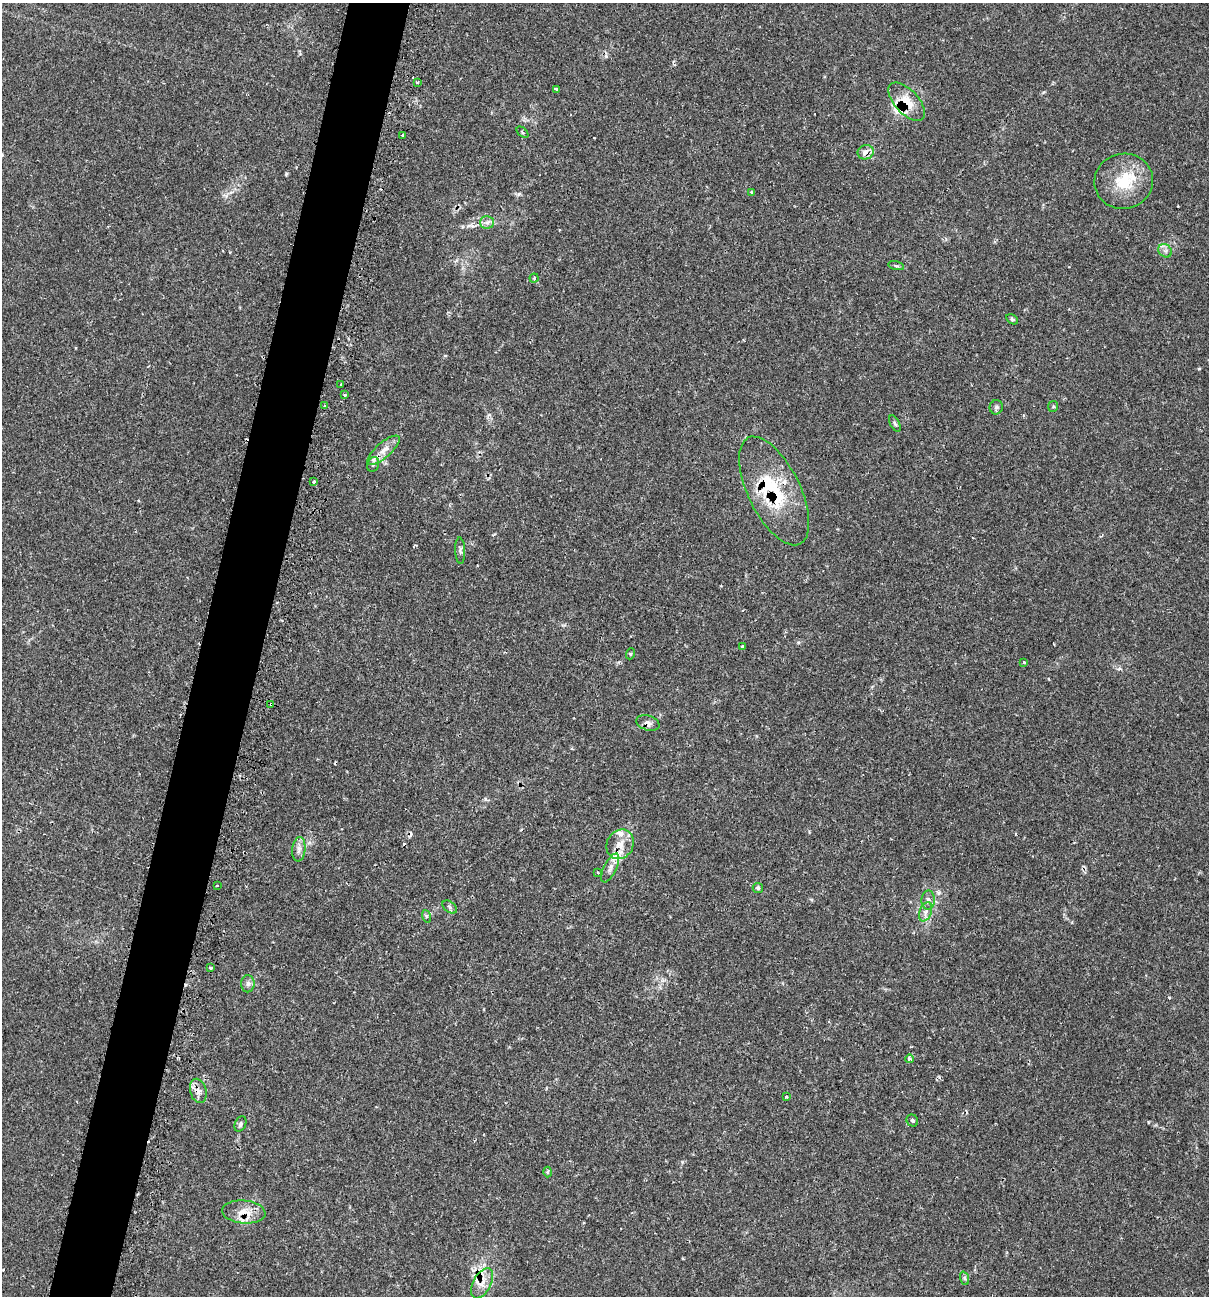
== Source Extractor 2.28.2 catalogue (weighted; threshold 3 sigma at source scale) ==
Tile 7 of 4 x 4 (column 3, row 2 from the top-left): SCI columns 2682-3888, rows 2631-3924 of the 5431 x 5468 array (HDU 1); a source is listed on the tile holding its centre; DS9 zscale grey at full resolution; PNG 1211 x 1298 px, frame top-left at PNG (2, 3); each listed source drawn as its Kron ellipse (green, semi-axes under 4 px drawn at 4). Shown black and unused: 5% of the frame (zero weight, under 2 of 3 exposures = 3% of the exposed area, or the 3 px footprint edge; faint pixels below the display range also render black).
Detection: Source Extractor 2.28.2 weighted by HDU 2 'WHT'; one run over the whole footprint, this tile lists its part. Background 0.0817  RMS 0.0039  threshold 0.0176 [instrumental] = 3 sigma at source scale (4.5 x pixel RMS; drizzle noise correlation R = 1.50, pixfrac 1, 0.05/0.05 arcsec/px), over >= 5 px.
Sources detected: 62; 7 cosmic-ray / hot-pixel residue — neither listed nor drawn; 5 inside a brighter listed object's ellipse — not listed separately; the other 50 listed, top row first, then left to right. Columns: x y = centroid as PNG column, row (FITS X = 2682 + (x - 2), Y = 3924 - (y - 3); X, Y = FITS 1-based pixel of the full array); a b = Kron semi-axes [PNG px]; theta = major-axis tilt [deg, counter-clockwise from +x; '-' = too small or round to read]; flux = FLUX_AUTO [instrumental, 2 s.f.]
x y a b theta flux
417 82 3 3 - 0.62
556 89 4 3 - 1.4
907 102 23 12 -47 7.4
522 132 7 3 -43 0.46
402 135 3 3 - 0.43
866 152 8 7 - 2.7
1124 181 29 27 14 15
751 192 3 3 - 0.5
487 222 7 6 - 1.3
1165 251 7 6 - 1.3
896 266 8 3 -13 0.59
534 278 4 4 - 0.64
1012 319 6 4 -30 0.63
341 385 3 3 - 0.92
345 395 3 3 - 0.57
325 406 3 3 - 1.2
1053 406 5 5 - 0.49
996 407 7 6 - 0.99
895 424 9 4 -63 0.81
384 450 20 7 41 3.7
373 464 7 6 - 0.98
314 481 3 3 - 0.83
774 491 59 26 -64 26
460 551 13 5 -87 1.2
742 647 3 3 - 0.92
630 654 5 3 - 0.4
1024 662 3 3 - 0.37
271 704 3 3 - 0.95
648 723 12 7 -17 1.8
620 844 15 13 58 5.1
299 849 12 6 84 2
610 868 16 6 64 2.4
598 873 3 2 - 0.44
217 886 3 2 - 0.41
758 888 5 5 - 0.61
928 900 9 6 89 1.6
450 907 8 5 -37 0.98
925 912 10 6 67 1.6
426 916 6 4 -72 0.57
211 968 4 3 - 0.99
248 984 8 6 89 1.3
909 1059 4 3 - 1.6
198 1091 12 8 -75 2.4
786 1097 3 3 - 0.83
912 1120 6 5 - 0.76
240 1124 8 5 65 0.95
548 1172 5 3 - 0.5
244 1212 22 11 -5 5.9
964 1278 7 4 -71 0.61
482 1283 16 9 62 3.8
Overlapping masked pixels (flux is a lower limit): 9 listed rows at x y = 907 102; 866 152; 774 491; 271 704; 648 723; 610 868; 198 1091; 244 1212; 482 1283
Unlisted compact peaks at least as high as the median listed source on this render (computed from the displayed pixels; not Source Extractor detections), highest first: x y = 286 174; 1199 369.